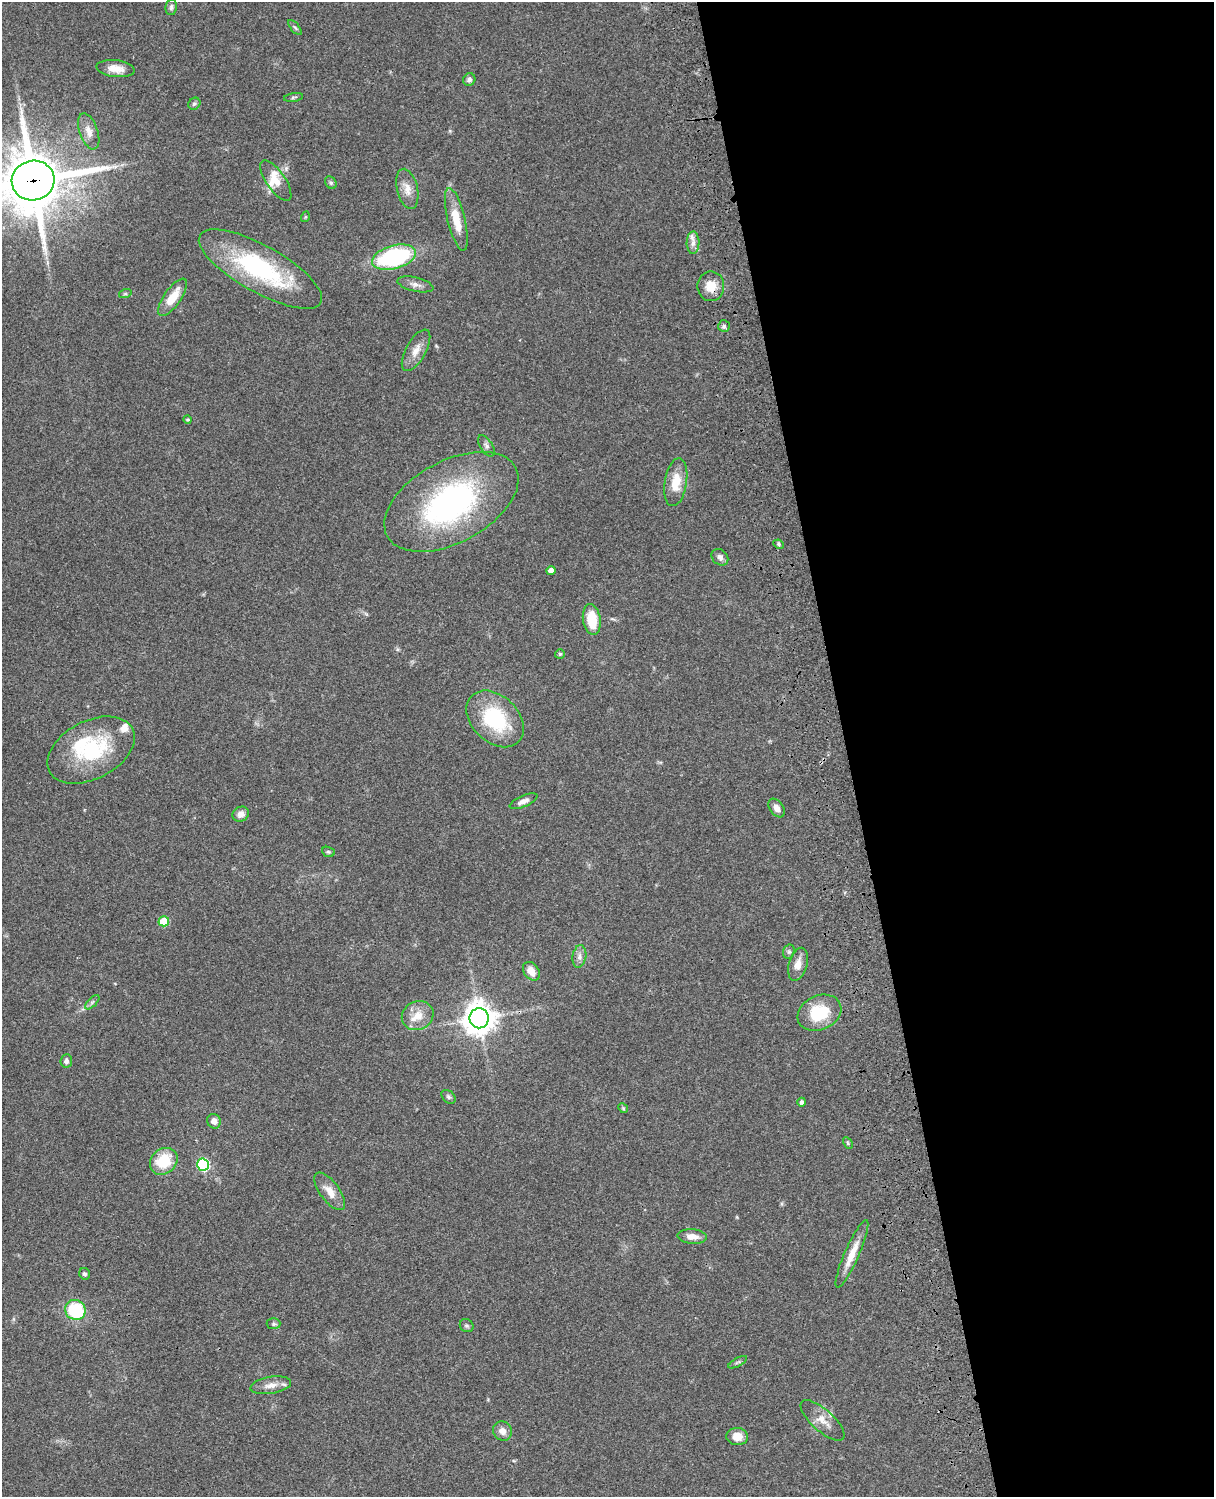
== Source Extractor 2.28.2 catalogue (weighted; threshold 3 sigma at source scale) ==
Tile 8 of 4 x 3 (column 4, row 2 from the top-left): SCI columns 3759-4970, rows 1773-3267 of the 5088 x 4926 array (HDU 1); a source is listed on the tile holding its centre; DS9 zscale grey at full resolution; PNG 1216 x 1499 px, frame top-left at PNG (2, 2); each listed source drawn as its Kron ellipse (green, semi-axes under 4 px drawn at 4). Shown black and unused: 30% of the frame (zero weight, under 3 of 4 exposures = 6% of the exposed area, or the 3 px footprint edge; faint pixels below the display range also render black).
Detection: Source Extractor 2.28.2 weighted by HDU 2 'WHT'; one run over the whole footprint, this tile lists its part. Background 0.0962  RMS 0.0062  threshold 0.0281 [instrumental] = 3 sigma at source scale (4.5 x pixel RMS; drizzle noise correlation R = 1.50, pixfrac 1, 0.05/0.05 arcsec/px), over >= 5 px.
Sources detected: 72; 1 inside a brighter object's white glare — neither listed nor drawn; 5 inside a brighter listed object's ellipse — not listed separately; the other 66 listed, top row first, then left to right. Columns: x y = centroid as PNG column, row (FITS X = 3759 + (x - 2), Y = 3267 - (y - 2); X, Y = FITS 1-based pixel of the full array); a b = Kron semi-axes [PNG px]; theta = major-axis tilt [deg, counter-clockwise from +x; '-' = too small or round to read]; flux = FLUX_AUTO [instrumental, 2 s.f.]
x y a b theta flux
171 7 8 5 80 1.6
295 28 9 3 -50 1
115 69 19 8 -7 7
469 79 6 6 - 2.1
294 97 10 3 9 0.99
194 104 6 5 - 1.2
89 131 19 9 -71 5.4
33 181 21 20 - 3900
276 181 23 9 -55 7.7
331 183 6 5 - 1.2
407 189 20 10 -76 6.6
305 217 5 3 - 0.58
456 219 32 9 -76 15
693 243 11 6 89 3.4
394 257 22 11 15 81
260 269 69 23 -29 80
415 284 18 7 -13 3.7
711 286 15 13 -90 9.1
125 294 6 4 18 0.87
173 297 22 8 55 12
724 326 6 6 - 1.3
416 350 23 10 61 6.8
188 420 4 4 - 0.81
486 446 12 6 -57 2.1
676 482 24 11 81 13
451 502 73 41 28 140
779 544 5 4 - 1
720 557 9 7 -44 2.6
551 571 4 4 - 4.4
592 620 15 9 -81 16
560 654 5 5 - 0.85
495 719 33 23 -44 46
91 750 47 29 28 51
523 801 15 5 23 3.1
777 808 10 7 -55 3.6
241 814 8 7 - 3.8
328 852 6 5 - 0.97
164 921 5 5 - 20
789 952 7 5 69 1.4
579 956 11 7 81 2.8
798 964 17 9 74 5.8
531 971 10 7 -53 6.1
92 1002 9 3 45 1.3
819 1013 23 17 25 26
418 1016 16 14 29 9.3
479 1018 10 9 - 920
66 1061 7 6 - 1.8
448 1097 8 5 -42 1.4
802 1102 4 4 - 1.8
623 1108 5 4 - 0.67
214 1121 7 6 - 3.8
848 1143 6 4 -62 0.84
164 1161 15 12 41 21
203 1165 6 6 - 75
330 1191 22 9 -53 7.5
692 1237 15 7 -5 5.3
852 1254 37 7 66 11
85 1274 6 5 - 1.3
75 1310 10 10 - 31
273 1324 7 5 1 1.2
467 1326 7 6 - 1.4
738 1362 10 3 29 1.1
271 1385 20 8 9 5.8
822 1420 28 11 -42 7.6
502 1431 10 9 - 4.3
737 1436 11 8 -6 7
Overlapping masked pixels (flux is a lower limit): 2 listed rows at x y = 33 181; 711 286
Isophote crosses this tile's border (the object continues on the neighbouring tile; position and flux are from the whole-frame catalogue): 1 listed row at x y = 33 181